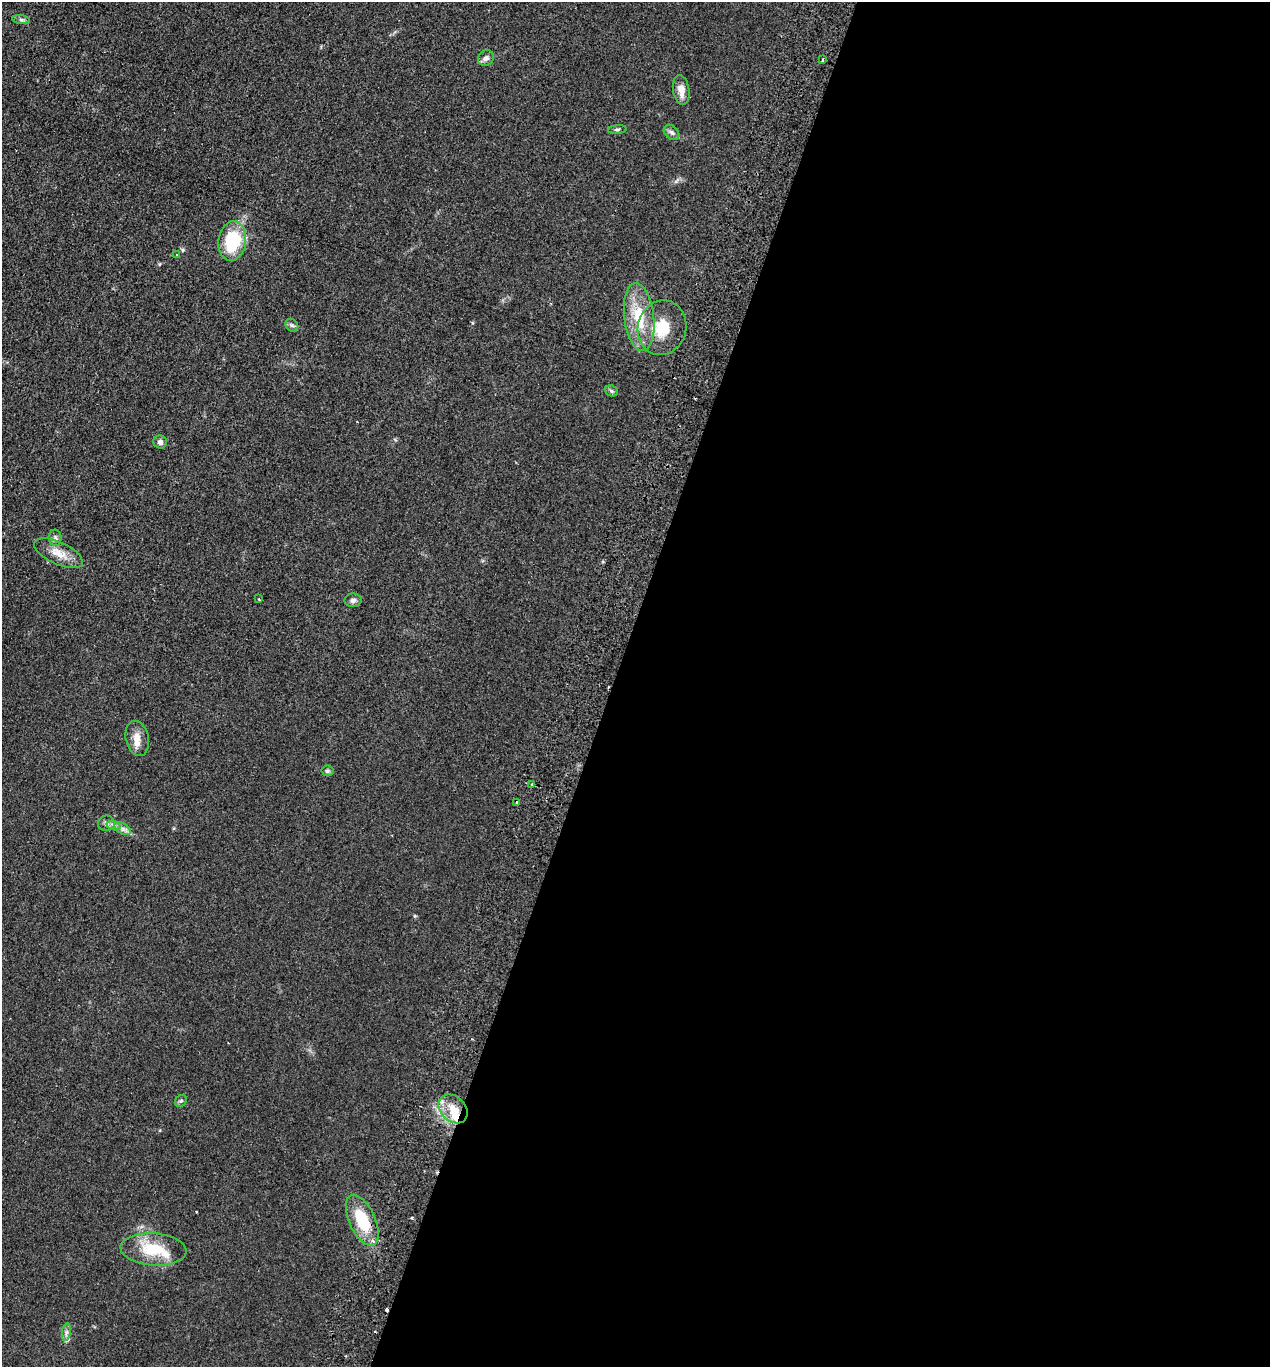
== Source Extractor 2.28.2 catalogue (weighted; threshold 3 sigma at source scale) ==
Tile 12 of 4 x 4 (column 4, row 3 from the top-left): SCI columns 4126-5393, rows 1390-2754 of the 5586 x 5508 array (HDU 1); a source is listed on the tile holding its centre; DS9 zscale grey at full resolution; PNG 1272 x 1369 px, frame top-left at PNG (2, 2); each listed source drawn as its Kron ellipse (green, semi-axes under 4 px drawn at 4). Shown black and unused: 52% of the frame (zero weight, under 2 of 3 exposures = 3% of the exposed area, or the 3 px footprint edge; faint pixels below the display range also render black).
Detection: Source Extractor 2.28.2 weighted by HDU 2 'WHT'; one run over the whole footprint, this tile lists its part. Background 0.0768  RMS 0.0083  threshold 0.0373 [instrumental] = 3 sigma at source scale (4.5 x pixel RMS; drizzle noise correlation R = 1.50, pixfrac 1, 0.05/0.05 arcsec/px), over >= 5 px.
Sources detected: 35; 2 cosmic-ray / hot-pixel residue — neither listed nor drawn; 4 inside a brighter listed object's ellipse — not listed separately; the other 29 listed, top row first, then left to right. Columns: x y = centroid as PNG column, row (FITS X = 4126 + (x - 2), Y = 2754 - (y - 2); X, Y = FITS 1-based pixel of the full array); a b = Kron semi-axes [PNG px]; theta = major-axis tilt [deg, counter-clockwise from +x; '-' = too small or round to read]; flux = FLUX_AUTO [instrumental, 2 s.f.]
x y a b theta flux
21 20 9 4 -8 1.7
486 58 8 7 - 3.1
822 60 4 3 - 0.89
681 90 15 8 -82 7.6
617 130 9 4 5 1.4
672 132 9 6 -44 2.5
232 241 20 14 82 42
177 255 3 2 - 0.63
639 317 34 15 -83 31
292 325 7 5 -44 1.7
662 328 27 24 76 27
611 391 7 5 -23 1.6
160 442 7 6 - 3
55 538 8 6 -87 2.3
58 553 26 11 -25 12
259 599 3 2 - 0.66
353 600 8 7 - 2.5
137 738 18 11 -77 8.2
327 771 6 5 - 1.5
531 784 3 2 - 1.2
517 802 3 3 - 2.3
106 823 8 7 - 2.9
114 826 7 4 -18 2.3
123 829 9 5 -31 3
181 1101 6 5 - 1.4
453 1109 16 12 -44 14
362 1220 27 13 -65 31
153 1249 33 16 -4 28
66 1332 9 4 81 2.3